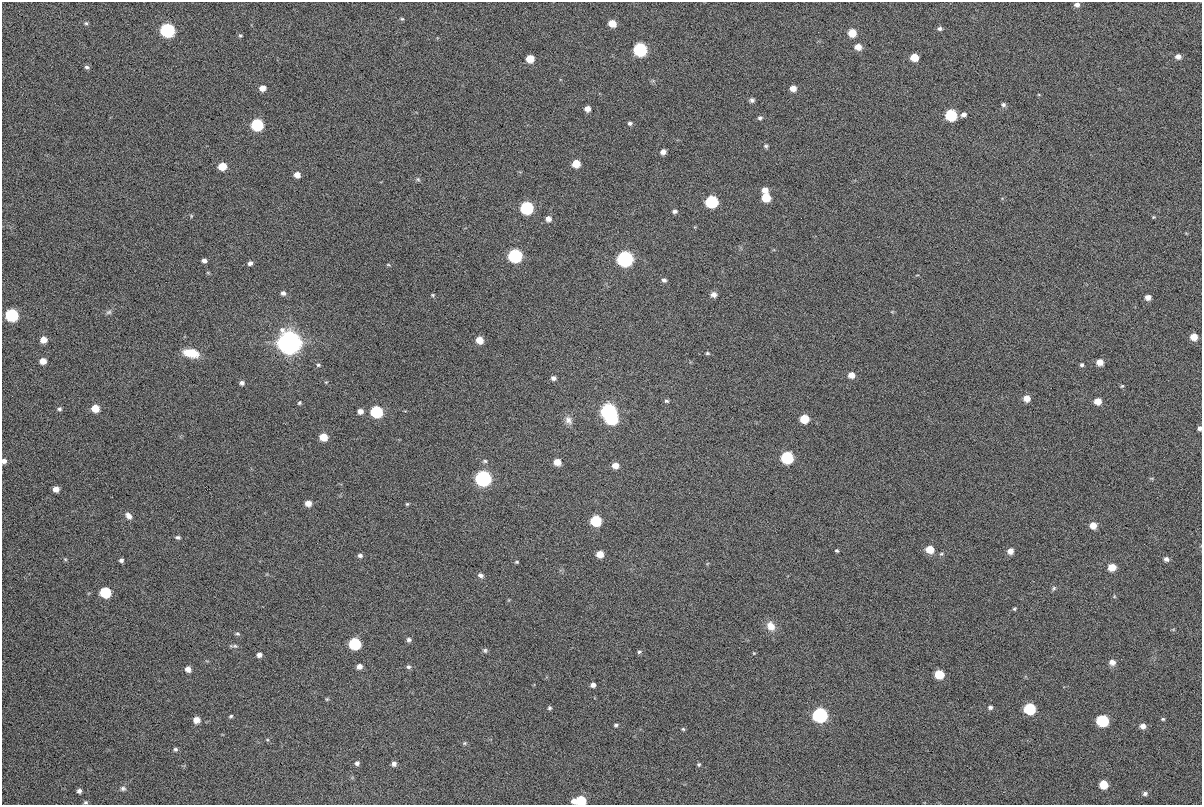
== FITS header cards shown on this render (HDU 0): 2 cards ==
NAXIS1  =                 1200
NAXIS2  =                  803

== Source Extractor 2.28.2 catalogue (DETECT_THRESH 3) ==
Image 1200 x 803 px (HDU 0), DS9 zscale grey, 1 PNG px = 1 image px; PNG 1204 x 807 px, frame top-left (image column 1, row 803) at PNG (2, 2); no overlay
Background 288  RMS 5.1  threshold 15.4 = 3 sigma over >= 5 px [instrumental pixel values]
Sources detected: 145; all 145 listed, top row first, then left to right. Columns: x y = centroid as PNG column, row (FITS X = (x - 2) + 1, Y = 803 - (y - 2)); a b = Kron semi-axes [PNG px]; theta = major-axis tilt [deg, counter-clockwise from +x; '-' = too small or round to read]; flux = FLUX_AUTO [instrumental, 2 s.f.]
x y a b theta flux
1077 5 6 6 - 1400
402 19 4 4 - 390
86 23 5 5 - 530
612 23 6 5 - 4900
939 29 7 6 - 960
167 30 7 7 - 72000
852 33 6 6 - 7100
240 35 4 4 - 420
858 47 6 6 - 3400
640 49 7 7 - 56000
1178 56 6 5 - 1700
914 57 6 5 - 6400
530 59 6 5 - 6700
87 67 7 6 - 900
262 88 5 5 - 2500
793 88 5 5 - 2800
752 100 5 5 - 910
1003 105 6 5 - 850
587 109 5 5 - 2400
951 115 7 6 - 30000
963 115 7 5 22 1400
760 118 6 5 - 740
630 123 5 5 - 780
257 125 7 6 - 35000
766 146 6 5 - 610
663 152 5 5 - 1800
576 164 6 6 - 5900
222 166 6 5 - 6400
297 175 5 5 - 2500
418 179 6 5 - 480
765 190 6 5 - 2700
766 197 6 6 - 8700
711 202 7 7 - 40000
527 208 7 7 - 50000
675 211 6 5 - 940
191 216 5 3 - 360
1153 217 5 3 - 310
548 219 6 5 - 1900
515 256 7 7 - 69000
625 259 7 7 - 130000
204 261 5 4 - 1200
250 263 5 4 - 980
388 265 6 4 -2 370
664 280 7 6 - 990
283 293 5 5 - 960
714 294 7 7 - 1500
433 295 4 3 - 340
1148 297 6 5 - 2100
109 312 9 6 32 1000
12 315 7 6 - 43000
1194 337 6 5 - 4200
43 340 6 5 - 3600
479 340 6 5 - 4700
289 343 8 7 - 740000
191 353 19 10 -12 7000
707 353 6 4 -14 510
43 361 5 5 - 3200
1100 362 5 5 - 3200
318 365 5 4 - 510
1082 365 5 4 - 620
851 375 5 5 - 3000
553 378 5 4 - 1200
326 382 5 4 - 350
242 383 6 5 - 1100
1122 386 4 3 - 360
1027 398 6 6 - 3100
666 401 6 4 -2 660
1098 401 6 5 - 3700
299 403 6 4 35 470
95 408 6 6 - 6100
59 409 6 5 - 690
360 411 7 6 - 2000
608 411 7 7 - 120000
376 412 7 6 - 36000
612 418 7 6 - 43000
804 419 6 6 - 9300
568 420 12 9 -56 1900
1200 428 4 4 - 920
323 437 6 6 - 7000
787 458 7 6 - 43000
4 461 5 5 - 1300
485 461 6 5 - 650
557 462 6 6 - 3900
615 466 6 5 - 2900
483 478 7 7 - 130000
56 489 5 5 - 2500
308 503 7 7 - 2900
407 504 4 4 - 420
128 516 9 6 -49 2000
596 521 7 6 - 24000
1093 525 6 5 - 3500
178 537 6 5 - 880
930 549 6 6 - 5600
837 550 4 3 - 420
1010 551 5 5 - 2300
600 554 6 5 - 4600
360 555 5 5 - 910
65 559 5 4 - 400
1166 559 5 5 - 1100
121 560 5 5 - 850
517 562 4 3 - 390
1112 567 6 5 - 5200
480 575 7 6 - 1100
1054 588 7 4 61 520
105 592 7 6 - 22000
1014 609 4 3 - 390
771 626 12 9 -51 3400
237 634 6 4 -29 500
409 640 6 5 - 870
355 644 7 6 - 35000
235 646 7 6 - 680
485 650 6 5 - 620
639 652 6 4 16 530
754 653 4 3 - 270
259 655 5 4 - 1300
1112 662 7 6 - 1900
359 666 5 5 - 1700
408 667 6 5 - 720
188 669 5 5 - 2100
939 674 6 6 - 11000
593 685 5 4 - 1300
327 699 4 4 - 370
990 707 6 6 - 930
549 708 5 4 - 500
1030 709 7 7 - 26000
820 715 7 7 - 90000
231 716 4 3 - 480
1163 719 5 4 - 460
196 720 6 5 - 3100
1102 721 7 7 - 30000
616 725 4 3 - 530
1143 726 6 6 - 1700
683 729 4 4 - 390
464 743 6 5 - 490
175 749 5 5 - 690
357 763 5 5 - 970
394 764 6 5 - 1400
699 764 4 4 - 460
1103 784 6 6 - 7500
123 788 7 6 - 940
79 791 5 5 - 1100
1145 793 8 6 15 1100
581 800 7 6 - 15000
574 801 5 5 - 1900
85 802 6 4 -13 570
At the frame edge (FLAGS 8, measured only in part): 4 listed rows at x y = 1077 5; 1200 428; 4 461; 581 800